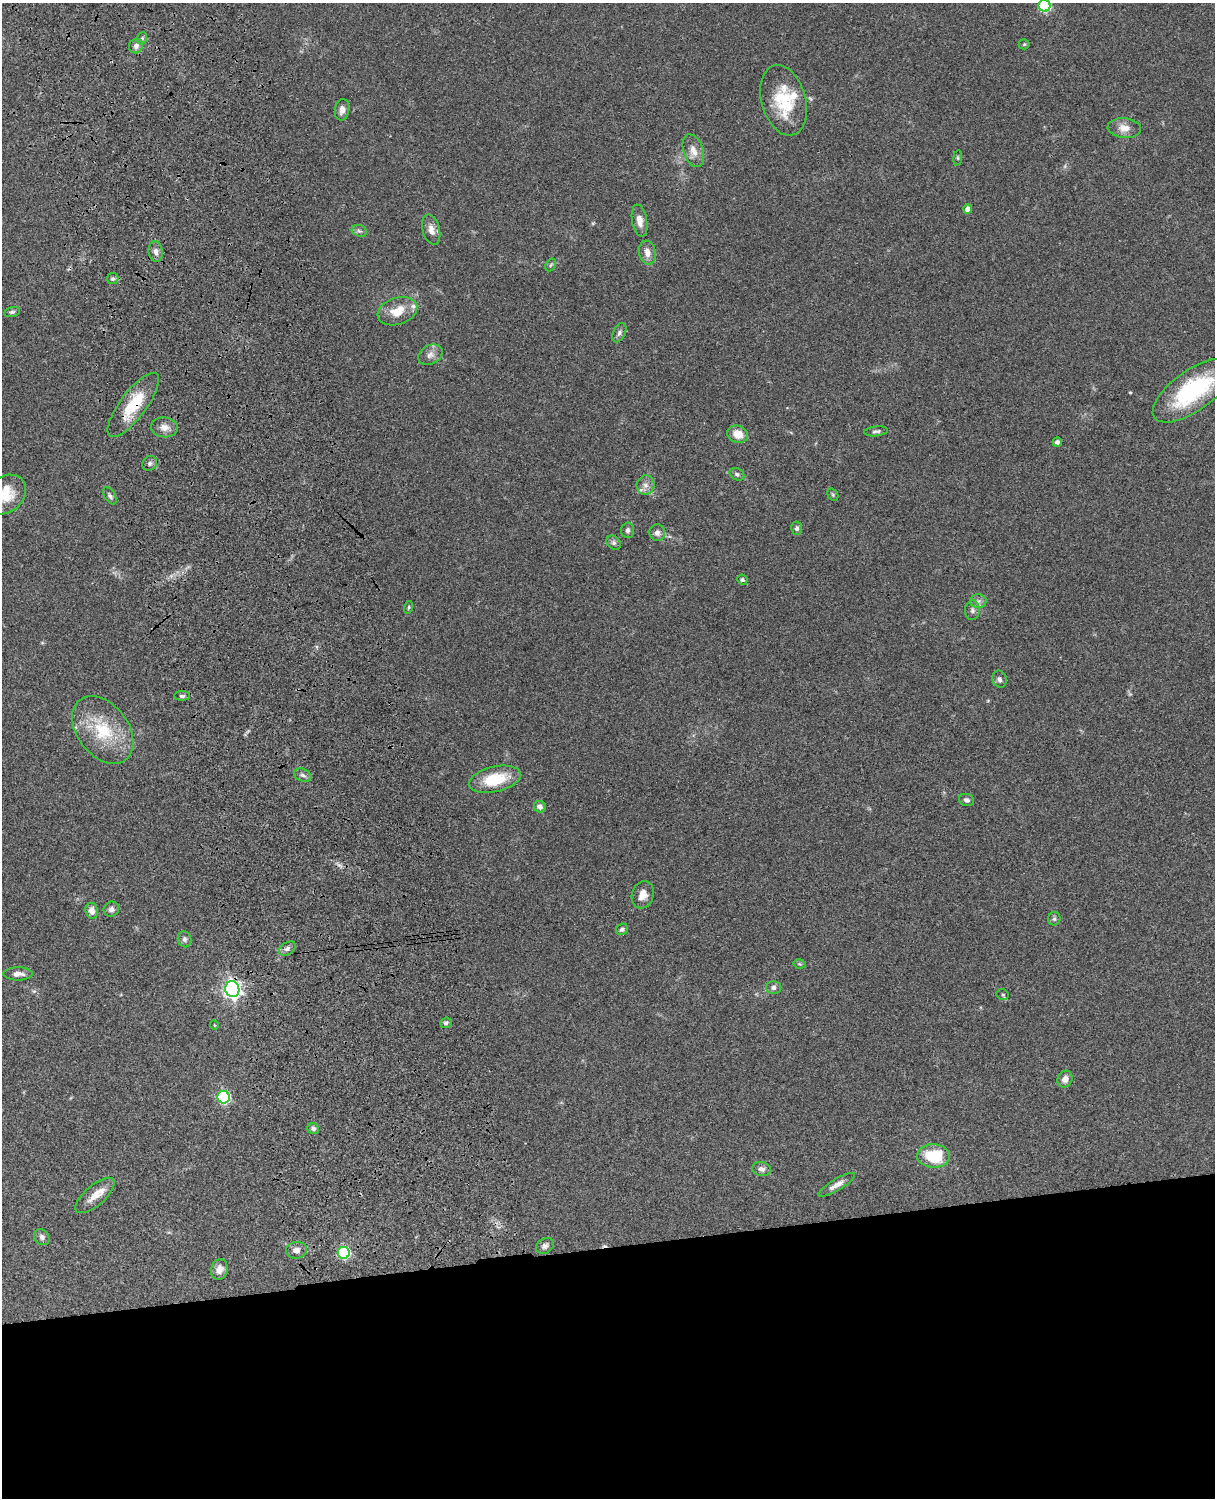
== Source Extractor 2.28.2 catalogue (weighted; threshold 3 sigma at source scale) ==
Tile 11 of 4 x 3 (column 3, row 3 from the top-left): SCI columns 2545-3757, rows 278-1773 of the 5088 x 4929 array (HDU 1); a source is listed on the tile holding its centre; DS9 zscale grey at full resolution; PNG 1217 x 1500 px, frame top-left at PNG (2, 3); each listed source drawn as its Kron ellipse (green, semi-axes under 4 px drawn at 4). Shown black and unused: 17% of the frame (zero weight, under 3 of 4 exposures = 6% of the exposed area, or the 3 px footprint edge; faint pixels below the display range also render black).
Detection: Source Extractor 2.28.2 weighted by HDU 2 'WHT'; one run over the whole footprint, this tile lists its part. Background 0.076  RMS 0.0057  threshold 0.0257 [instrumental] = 3 sigma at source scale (4.5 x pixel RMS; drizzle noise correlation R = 1.50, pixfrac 1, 0.05/0.05 arcsec/px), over >= 5 px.
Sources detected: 80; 1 too faint to see at this stretch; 2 cosmic-ray / hot-pixel residue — neither listed nor drawn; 3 inside a brighter listed object's ellipse — not listed separately; the other 74 listed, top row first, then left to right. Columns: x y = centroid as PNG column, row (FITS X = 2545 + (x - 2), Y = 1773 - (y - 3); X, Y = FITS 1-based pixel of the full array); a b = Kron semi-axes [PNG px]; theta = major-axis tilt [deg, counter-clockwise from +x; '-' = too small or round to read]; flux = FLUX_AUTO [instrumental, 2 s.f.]
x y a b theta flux
1044 6 6 6 - 50
142 38 6 5 - 0.99
1024 44 5 5 - 0.68
136 46 7 7 - 2.3
783 100 36 22 -75 26
342 110 11 7 80 2.9
1124 128 17 10 -4 6
693 151 17 9 -71 5.3
958 158 8 4 83 0.79
968 209 4 4 - 3.9
640 220 16 7 -80 4.9
431 230 15 8 -75 4.1
359 231 8 5 -20 1.4
156 252 10 7 -80 2.7
647 253 12 8 -80 4.1
551 265 7 4 59 1
113 279 6 5 - 1.2
397 311 20 13 18 11
12 312 8 5 14 1.2
619 333 10 6 64 1.8
430 355 13 9 28 3.5
1193 390 47 20 35 60
133 405 39 13 53 22
164 427 13 10 -5 4.4
876 431 12 5 5 1.5
738 434 10 8 -21 7.3
1057 442 5 4 - 1.8
150 463 8 7 - 1.7
737 474 8 5 -28 1.3
646 485 9 9 - 3.3
5 495 23 17 39 15
833 495 6 5 - 0.78
110 496 9 5 -58 1.4
797 528 6 5 - 1.4
628 530 7 6 - 1.5
657 533 8 8 - 2.6
614 543 8 6 -45 1.6
742 580 5 5 - 1
978 601 8 6 2 1.9
409 607 6 4 73 0.77
972 610 10 7 87 2
999 679 9 7 -70 1.8
182 696 8 5 0 1.2
103 730 38 25 -53 29
303 775 9 6 -23 1.9
495 779 26 12 13 21
967 800 7 6 - 1.7
540 807 6 5 - 2.3
643 895 14 11 72 5.4
111 909 8 7 - 2.3
92 911 8 6 -82 3.7
1054 919 7 6 - 1.3
622 929 6 5 - 1.4
185 939 8 6 -76 1.6
287 949 9 6 34 2.1
800 964 6 4 -11 0.76
18 974 15 6 0 3.4
774 987 7 7 - 2.1
232 989 8 7 - 250
1003 994 6 5 - 0.96
446 1023 6 5 - 1.5
214 1025 4 3 - 0.45
1065 1079 9 7 59 3.6
224 1097 6 6 - 69
313 1129 6 5 - 1.6
934 1156 16 11 -1 23
761 1169 9 7 -14 2.2
837 1185 21 6 31 4.1
95 1195 24 10 41 7.4
42 1237 9 7 -48 1.9
545 1246 10 7 31 2.3
297 1250 10 8 6 3
344 1253 6 6 - 62
219 1269 10 8 74 4.1
Overlapping masked pixels (flux is a lower limit): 2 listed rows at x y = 133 405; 232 989
Isophote crosses this tile's border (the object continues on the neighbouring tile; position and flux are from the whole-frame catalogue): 2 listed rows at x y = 1044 6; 5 495